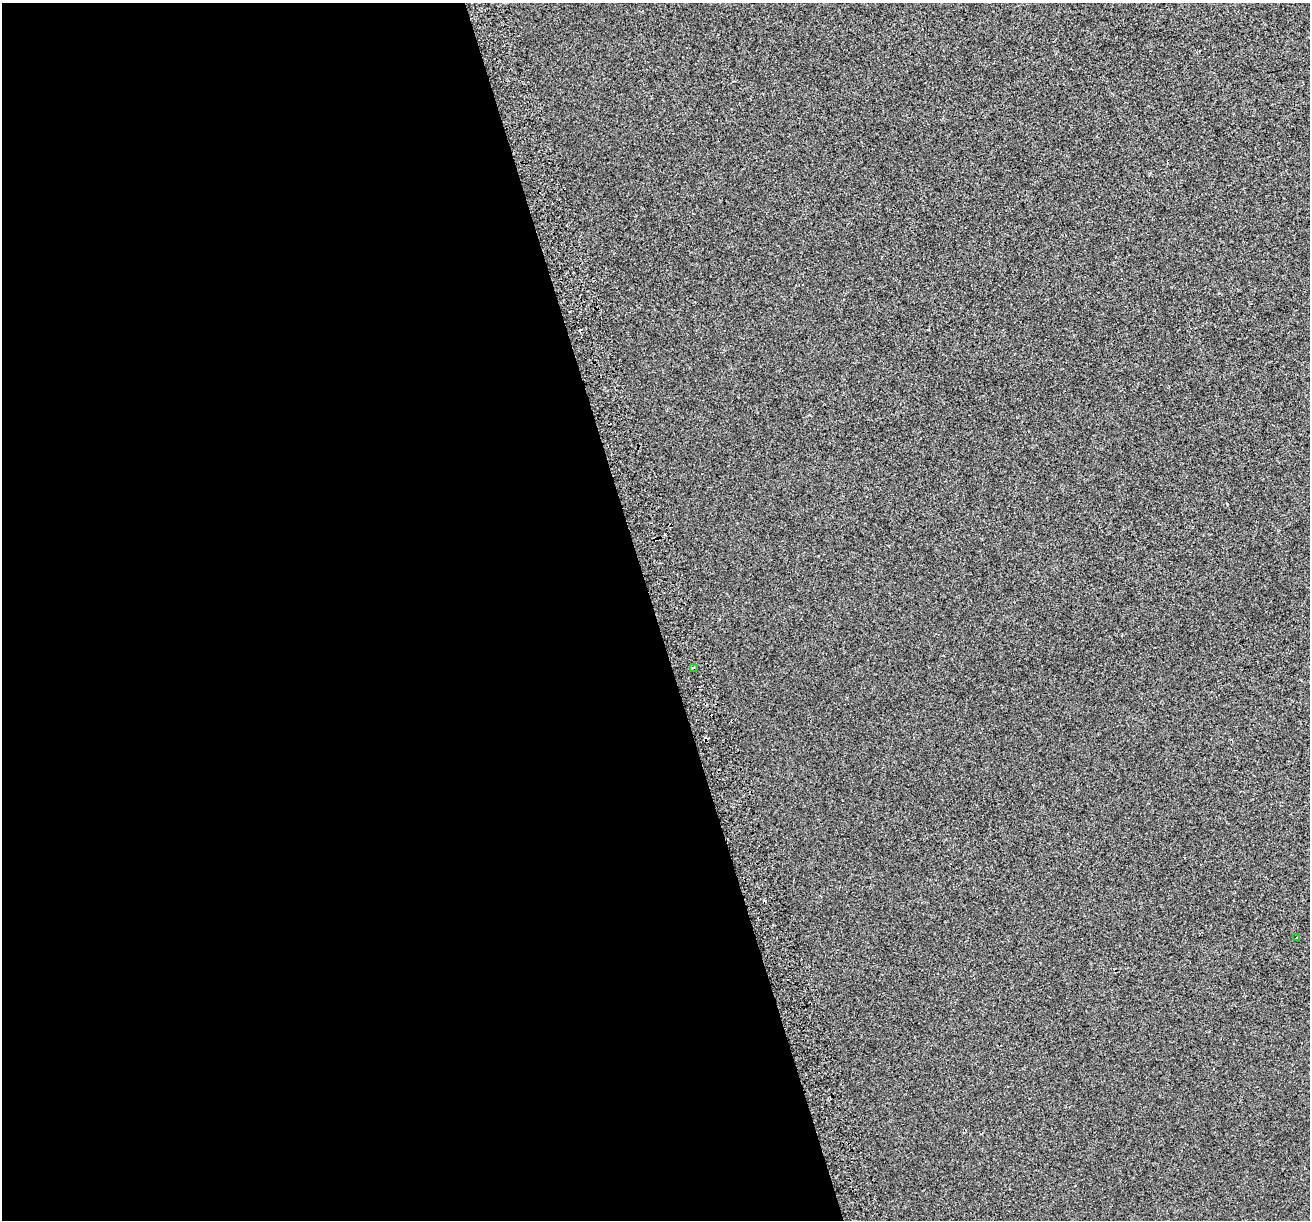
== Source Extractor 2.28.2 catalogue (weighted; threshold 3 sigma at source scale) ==
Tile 9 of 4 x 4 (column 1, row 3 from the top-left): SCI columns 43-1350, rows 1340-2557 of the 5314 x 5062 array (HDU 1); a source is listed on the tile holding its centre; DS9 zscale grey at full resolution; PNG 1312 x 1222 px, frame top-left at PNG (2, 3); each listed source drawn as its Kron ellipse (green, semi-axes under 4 px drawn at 4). Shown black and unused: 50% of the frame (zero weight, under 2 of 3 exposures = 2% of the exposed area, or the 3 px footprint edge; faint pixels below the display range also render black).
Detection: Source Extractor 2.28.2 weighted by HDU 2 'WHT'; one run over the whole footprint, this tile lists its part. Background 7.35e-04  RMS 0.0073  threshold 0.0327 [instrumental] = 3 sigma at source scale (4.5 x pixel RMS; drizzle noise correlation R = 1.50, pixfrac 1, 0.0396/0.0396 arcsec/px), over >= 5 px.
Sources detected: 3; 1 cosmic-ray / hot-pixel residue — neither listed nor drawn; the other 2 listed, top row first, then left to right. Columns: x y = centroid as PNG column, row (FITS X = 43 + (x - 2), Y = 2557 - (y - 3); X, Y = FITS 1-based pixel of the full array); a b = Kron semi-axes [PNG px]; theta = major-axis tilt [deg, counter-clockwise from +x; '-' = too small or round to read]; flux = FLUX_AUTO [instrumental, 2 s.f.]
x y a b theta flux
693 668 4 3 - 0.87
1296 938 3 3 - 3.7